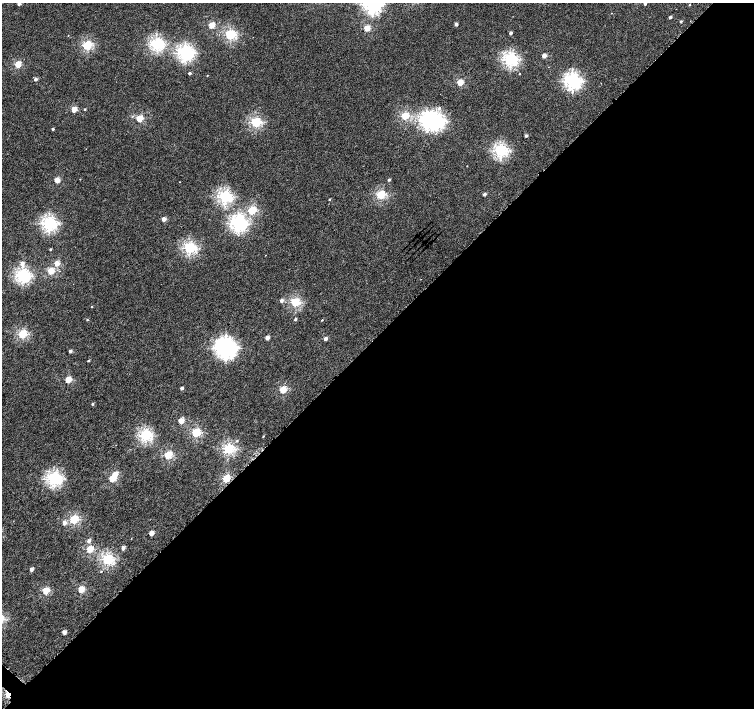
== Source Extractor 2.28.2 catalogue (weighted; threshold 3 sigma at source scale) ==
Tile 12 of 4 x 4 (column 4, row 3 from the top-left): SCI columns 4533-6035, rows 1659-3069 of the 6052 x 6055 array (HDU 1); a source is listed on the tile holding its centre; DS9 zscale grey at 2 x 2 block average (1 PNG px = mean of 2 x 2 image px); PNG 756 x 710 px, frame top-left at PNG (2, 3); no overlay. Shown black and unused: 53% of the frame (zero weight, under 4 of 8 exposures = <1% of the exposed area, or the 3 px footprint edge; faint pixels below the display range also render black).
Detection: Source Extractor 2.28.2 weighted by HDU 2 'WHT'; one run over the whole footprint, this tile lists its part. Background 3.80e-04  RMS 0.0014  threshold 0.00553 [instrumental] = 3 sigma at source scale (4.09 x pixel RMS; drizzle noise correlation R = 1.36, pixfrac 0.8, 0.0396/0.0396 arcsec/px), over >= 5 px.
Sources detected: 93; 1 inside a brighter object's white glare — not listed; the other 92 listed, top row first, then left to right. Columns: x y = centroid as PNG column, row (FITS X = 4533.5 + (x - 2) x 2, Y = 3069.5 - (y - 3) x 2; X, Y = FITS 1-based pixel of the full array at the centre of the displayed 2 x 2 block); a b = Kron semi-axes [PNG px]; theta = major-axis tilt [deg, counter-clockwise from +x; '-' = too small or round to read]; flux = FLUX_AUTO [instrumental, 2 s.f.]
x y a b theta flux
19 3 2 2 - 1.5
372 4 5 4 - 73
645 4 2 2 - 0.6
689 5 2 2 - 0.16
670 17 2 2 - 0.71
681 21 2 2 - 0.48
456 24 2 2 - 0.98
211 25 3 2 - 7.2
367 28 3 3 - 7.2
511 33 2 2 - 0.93
68 35 2 2 - 0.099
230 35 3 3 - 23
157 44 4 3 - 37
87 45 3 3 - 20
185 53 4 4 - 51
544 55 3 2 - 2.6
510 59 4 3 - 41
18 64 3 3 - 7.7
190 73 2 2 - 0.7
520 74 2 2 - 0.16
207 76 2 2 - 0.12
35 79 2 2 - 0.98
572 81 5 4 - 56
460 82 3 3 - 7.9
439 108 3 3 - 0.57
74 109 3 2 - 4.8
85 109 2 2 - 0.27
405 116 3 3 - 12
140 118 3 3 - 9.2
436 121 5 4 - 54
255 122 3 3 - 22
53 129 2 2 - 0.45
526 136 2 2 - 0.74
500 150 4 3 - 38
80 179 2 2 - 0.11
57 180 3 2 - 5
389 180 3 2 - 0.43
485 194 2 2 - 0.95
381 195 3 3 - 17
225 197 4 3 - 37
329 199 2 2 - 0.29
252 210 3 3 - 13
164 219 2 2 - 2.6
49 224 4 3 - 43
238 224 4 4 - 53
189 248 3 3 - 30
50 249 2 2 - 0.32
265 255 2 2 - 0.087
22 263 3 3 - 1.2
57 263 3 2 - 3.9
51 271 3 3 - 8.4
23 276 4 3 - 42
281 300 2 2 - 1.1
295 302 3 3 - 17
92 307 2 2 - 0.17
295 319 3 2 - 0.45
87 320 2 2 - 0.2
322 320 2 2 - 0.19
22 334 3 3 - 17
267 338 2 2 - 2.3
325 339 2 2 - 1.2
226 348 6 5 - 110
70 351 2 2 - 0.98
88 361 2 2 - 0.33
68 379 3 3 - 7.6
182 388 2 2 - 1
283 390 3 3 - 9.5
92 404 2 2 - 0.47
181 421 3 3 - 5.6
196 432 3 3 - 16
145 435 3 3 - 31
263 436 3 2 - 0.17
237 441 3 2 - 0.25
228 449 3 3 - 23
168 455 3 3 - 12
115 474 3 2 - 3.7
226 478 3 3 - 12
54 479 4 3 - 44
112 479 3 3 - 7.5
74 519 3 3 - 17
64 523 3 2 - 1.7
151 533 3 2 - 3.2
89 541 3 2 - 1.4
123 548 2 2 - 1.4
90 549 3 3 - 8.7
107 559 3 3 - 27
31 569 2 2 - 1.6
101 571 2 2 - 0.18
81 589 3 3 - 7.6
46 590 3 3 - 9.8
64 632 2 2 - 2.1
9 694 2 2 - 10
Overlapping masked pixels (flux is a lower limit): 1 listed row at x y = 9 694
Isophote crosses this tile's border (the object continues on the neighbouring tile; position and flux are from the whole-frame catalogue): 3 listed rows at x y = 19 3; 372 4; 645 4
Diffuse or blended objects may show on this block-average render without a row.